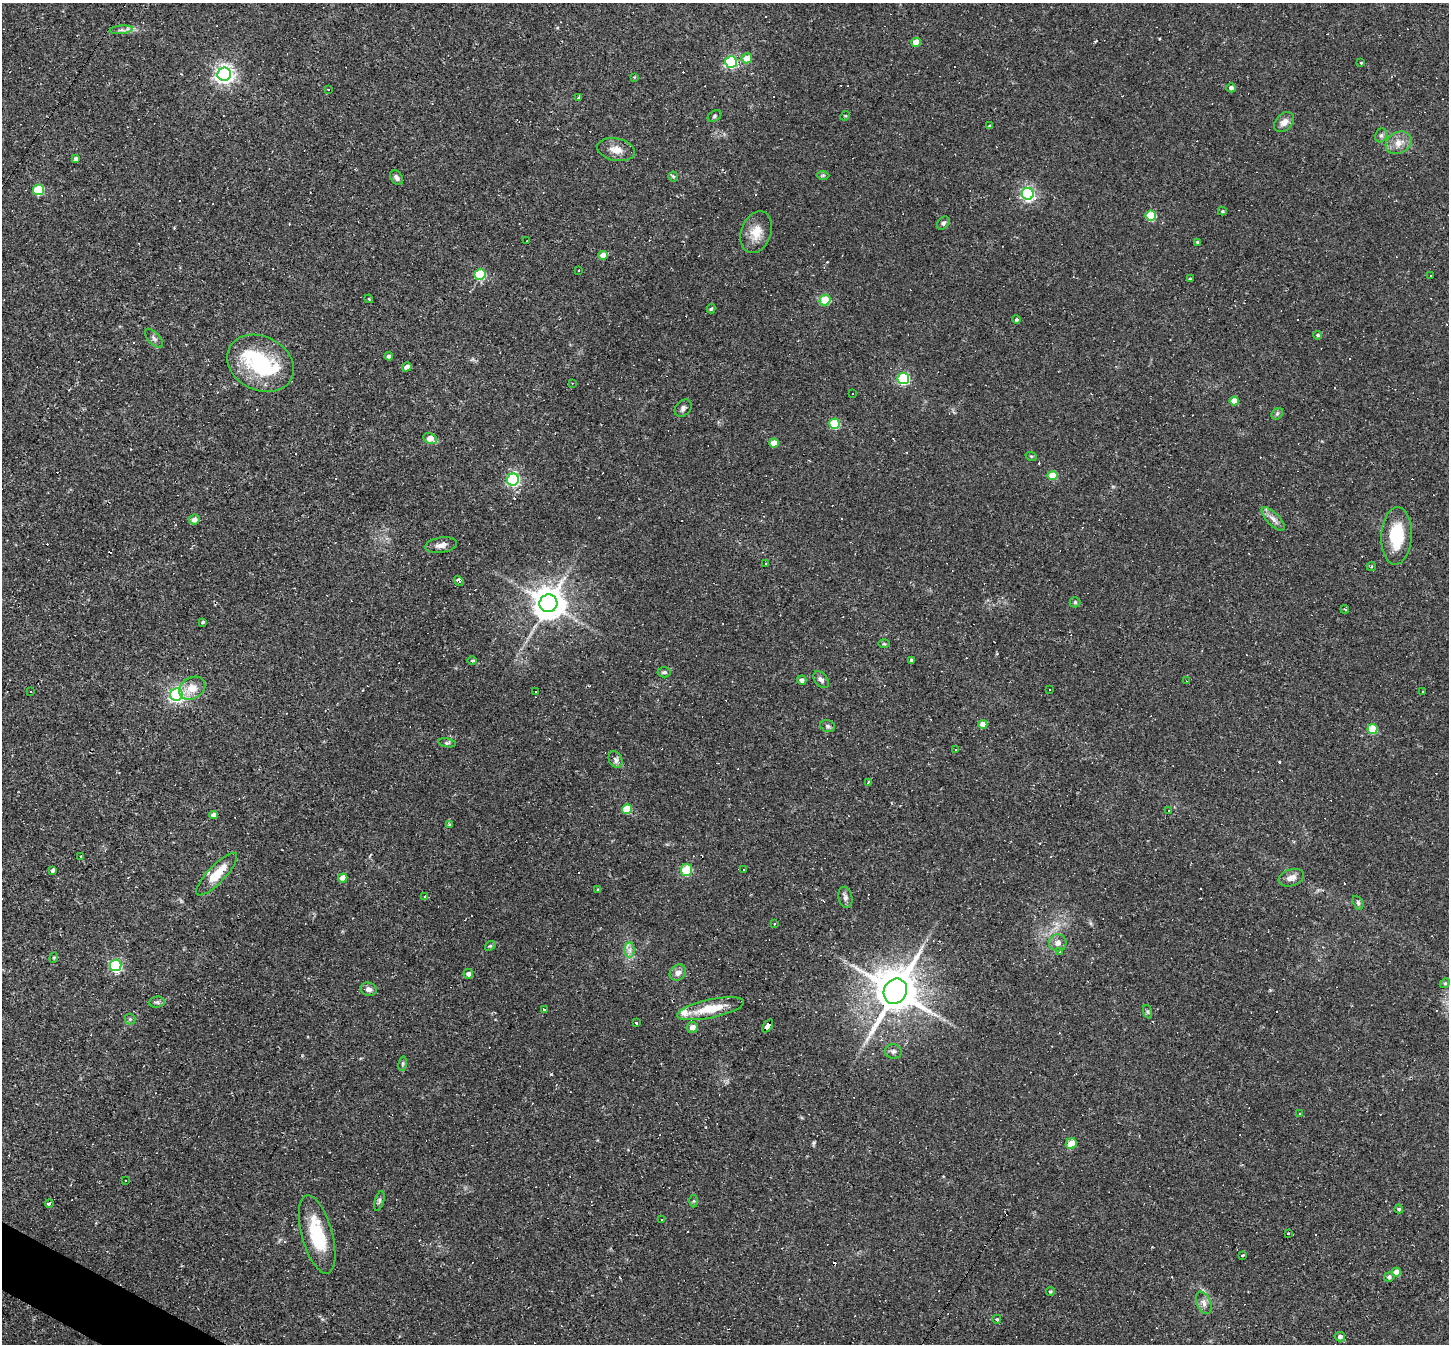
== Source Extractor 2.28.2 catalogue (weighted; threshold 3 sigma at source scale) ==
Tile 7 of 4 x 4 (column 3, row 2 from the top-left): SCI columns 2894-4340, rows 2831-4172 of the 5786 x 5798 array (HDU 1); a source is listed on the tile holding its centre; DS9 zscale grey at full resolution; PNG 1451 x 1346 px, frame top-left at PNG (2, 3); each listed source drawn as its Kron ellipse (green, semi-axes under 4 px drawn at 4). Shown black and unused: <1% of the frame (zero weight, under 2 of 3 exposures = <1% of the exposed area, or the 3 px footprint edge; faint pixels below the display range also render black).
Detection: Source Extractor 2.28.2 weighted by HDU 2 'WHT'; one run over the whole footprint, this tile lists its part. Background 0.061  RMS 0.0056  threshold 0.0251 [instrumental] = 3 sigma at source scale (4.5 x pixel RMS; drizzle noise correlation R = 1.50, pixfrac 1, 0.05/0.05 arcsec/px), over >= 5 px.
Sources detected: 221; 1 inside a brighter object's white glare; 77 cosmic-ray / hot-pixel residue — neither listed nor drawn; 3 inside a brighter listed object's ellipse — not listed separately; the other 140 listed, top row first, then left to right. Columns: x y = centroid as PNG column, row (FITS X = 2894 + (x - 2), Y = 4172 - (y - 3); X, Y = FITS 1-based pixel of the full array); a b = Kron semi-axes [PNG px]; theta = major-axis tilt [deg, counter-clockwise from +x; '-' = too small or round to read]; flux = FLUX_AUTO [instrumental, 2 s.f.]
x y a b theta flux
121 30 12 3 5 1.5
916 42 5 4 - 7
747 58 5 5 - 6
731 62 6 5 - 63
1361 62 3 3 - 0.81
224 74 7 6 - 260
634 77 4 3 - 0.48
1231 88 5 4 - 2
328 90 3 2 - 0.54
579 97 4 3 - 0.6
714 116 7 5 29 1
845 116 5 4 - 0.54
1284 122 11 8 47 3.8
990 126 4 3 - 2.2
1381 135 7 5 67 1.2
1398 143 13 10 28 5.2
616 150 19 11 -11 5.9
76 159 4 4 - 1.7
823 175 6 4 1 0.73
397 177 8 5 -55 1.9
673 177 5 4 - 0.68
38 190 5 5 - 36
1028 194 6 6 - 120
1222 211 4 4 - 0.77
1151 216 5 5 - 25
943 223 7 5 49 1.3
756 232 21 15 69 9.1
527 241 2 2 - 0.42
1198 242 3 3 - 0.68
603 255 4 4 - 5.8
579 270 2 2 - 0.42
480 274 5 5 - 39
1430 275 3 2 - 0.73
1190 279 3 3 - 0.68
369 299 4 3 - 0.46
825 300 5 5 - 12
711 309 5 4 - 0.87
1016 320 4 3 - 3.1
1318 335 4 4 - 1.1
154 338 12 6 -48 1.7
389 356 4 4 - 2.2
260 363 35 27 -26 45
407 367 5 4 - 4.5
903 379 6 5 - 64
572 383 3 2 - 0.32
853 394 3 3 - 0.85
1234 401 4 4 - 5.3
683 408 10 7 46 1.9
1277 414 6 5 - 1
834 424 5 5 - 27
430 438 7 5 -26 6.8
774 443 5 4 - 7.1
1031 456 6 3 -18 0.6
1052 475 5 4 - 12
513 480 6 6 - 110
194 519 5 5 - 3.5
1273 519 15 6 -46 3.2
1396 536 29 15 87 23
441 545 16 7 10 3.3
766 564 2 2 - 0.41
1371 566 5 3 - 0.66
459 581 5 4 - 7.6
1075 602 5 5 - 0.75
548 603 9 9 - 1100
1345 609 4 2 - 0.72
203 622 4 3 - 0.81
884 644 6 4 -1 0.66
472 660 5 3 - 0.6
911 660 3 3 - 1.2
664 672 6 5 - 1.2
802 680 4 4 - 2
821 680 9 6 -50 1.9
1186 681 3 2 - 0.39
192 688 14 10 32 7.4
1049 690 2 2 - 0.48
31 691 3 2 - 0.77
535 691 3 3 - 3
1422 692 3 2 - 0.59
177 695 6 6 - 150
983 724 4 4 - 8
828 726 7 5 -17 1.3
1372 729 5 5 - 19
447 743 9 3 -10 0.81
956 750 3 2 - 0.33
615 760 9 6 -66 2.1
868 782 4 3 - 1.3
627 809 5 4 - 17
1168 811 3 2 - 0.62
214 815 4 4 - 2.6
449 825 4 3 - 0.99
81 856 3 3 - 1.1
52 870 4 3 - 1.2
687 870 6 5 - 17
744 870 3 3 - 0.92
217 874 28 9 46 14
343 878 4 4 - 7.4
1291 878 13 8 18 3.8
598 890 3 3 - 1.4
425 896 4 3 - 2.3
845 897 10 7 -79 2.2
1358 903 7 4 -64 1
774 924 3 2 - 0.69
1058 943 8 8 - 3.2
490 946 6 4 41 0.75
630 950 8 5 -90 2.1
1060 952 4 2 - 0.37
54 958 5 4 - 0.75
115 965 6 5 - 75
678 973 9 7 42 2.8
468 974 5 5 - 2.2
1445 983 5 4 - 0.75
368 989 8 6 -16 2.6
895 991 13 11 60 2500
157 1002 7 5 9 1.1
545 1009 3 3 - 3
710 1009 34 9 12 14
1148 1012 7 4 -71 0.87
130 1019 5 5 - 0.9
637 1023 3 3 - 6.2
768 1026 7 4 56 39
692 1027 5 5 - 3.8
893 1051 8 7 - 1.8
403 1064 7 3 81 0.75
1300 1114 2 2 - 0.43
1071 1144 5 5 - 8.3
125 1181 2 2 - 0.49
379 1201 10 4 74 1.3
694 1201 6 4 89 0.79
49 1204 4 3 - 2.7
1399 1209 4 4 - 0.64
661 1220 3 3 - 1.8
1288 1233 4 2 - 0.51
317 1234 40 15 -75 28
1243 1255 3 3 - 4.6
1396 1272 4 4 - 8.5
1389 1277 5 4 - 1.4
1050 1291 5 4 - 0.83
1204 1303 12 7 -67 2.6
997 1319 4 4 - 0.98
1340 1337 5 4 - 1.9
Overlapping masked pixels (flux is a lower limit): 1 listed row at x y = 768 1026